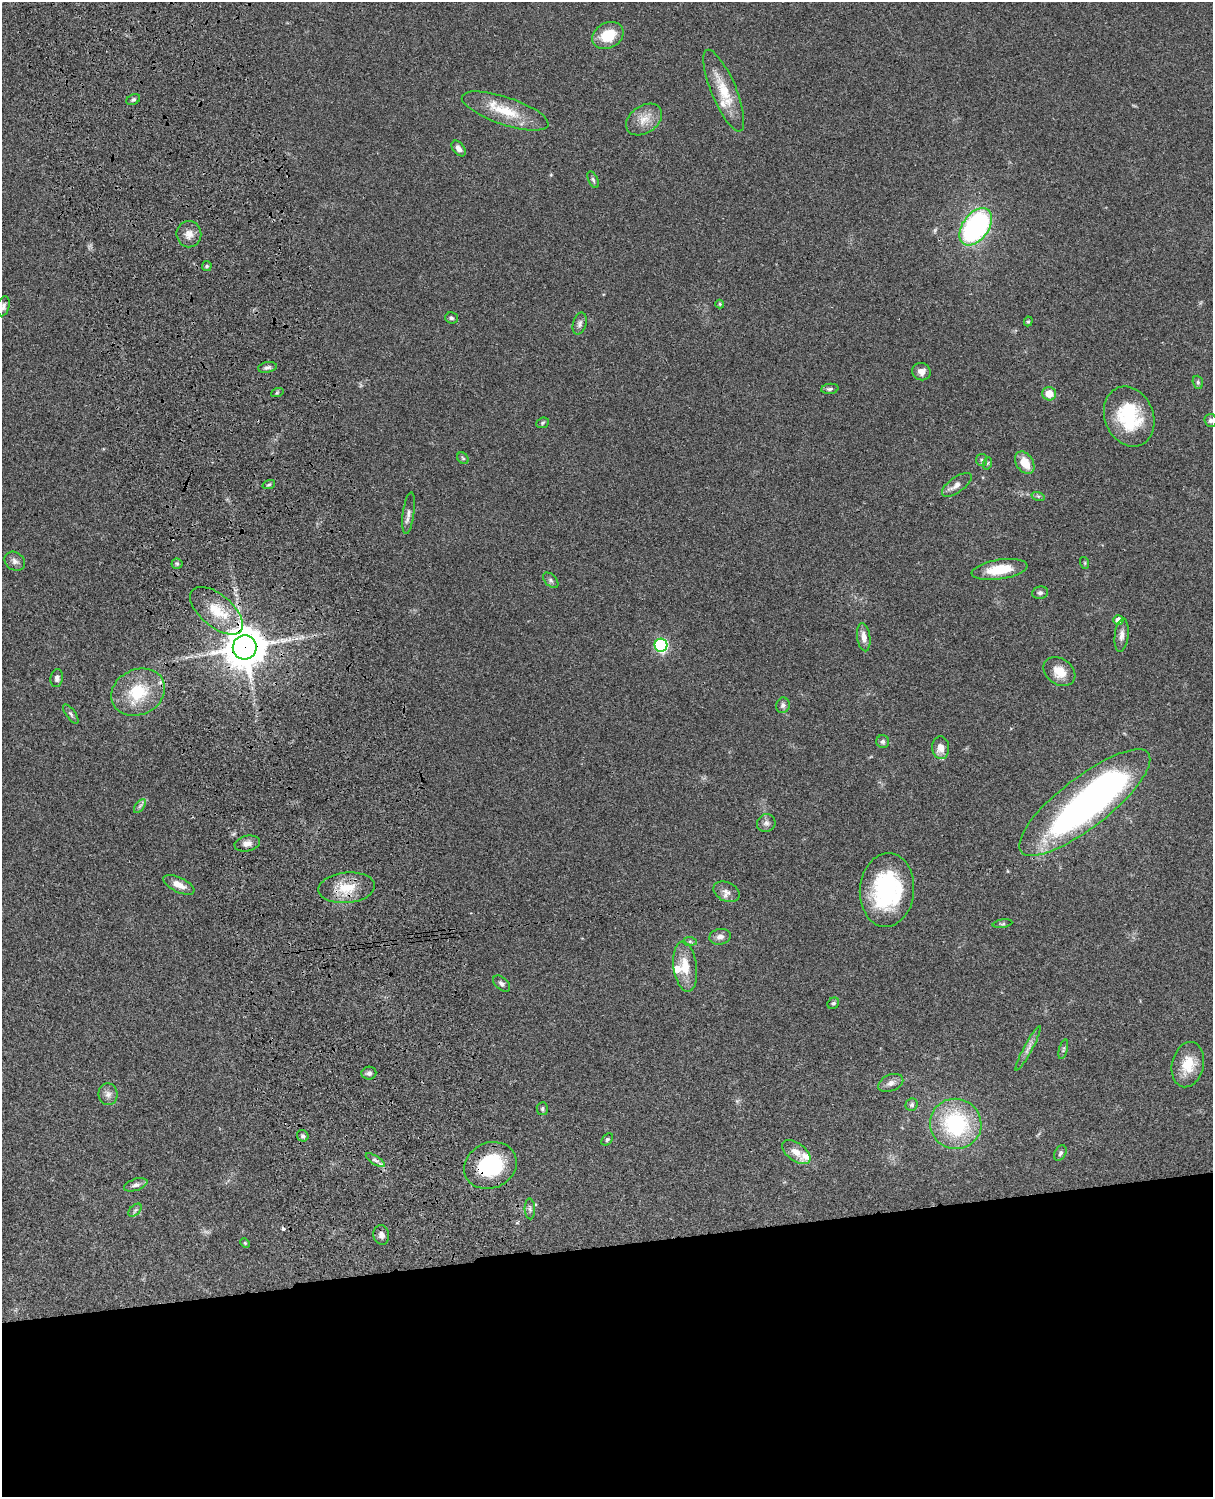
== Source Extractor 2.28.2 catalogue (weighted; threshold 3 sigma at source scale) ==
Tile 11 of 4 x 3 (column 3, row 3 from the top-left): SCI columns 2545-3755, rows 278-1772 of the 5086 x 4927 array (HDU 1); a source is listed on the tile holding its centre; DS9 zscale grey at full resolution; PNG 1215 x 1499 px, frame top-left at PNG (2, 2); each listed source drawn as its Kron ellipse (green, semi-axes under 4 px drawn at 4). Shown black and unused: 17% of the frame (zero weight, under 3 of 4 exposures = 6% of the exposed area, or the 3 px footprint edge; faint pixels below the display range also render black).
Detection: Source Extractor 2.28.2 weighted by HDU 2 'WHT'; one run over the whole footprint, this tile lists its part. Background 0.0778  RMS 0.0059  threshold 0.0264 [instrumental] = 3 sigma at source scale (4.5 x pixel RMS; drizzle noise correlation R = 1.50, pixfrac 1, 0.05/0.05 arcsec/px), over >= 5 px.
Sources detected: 90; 1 inside a brighter object's white glare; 1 cosmic-ray / hot-pixel residue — neither listed nor drawn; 3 inside a brighter listed object's ellipse — not listed separately; the other 85 listed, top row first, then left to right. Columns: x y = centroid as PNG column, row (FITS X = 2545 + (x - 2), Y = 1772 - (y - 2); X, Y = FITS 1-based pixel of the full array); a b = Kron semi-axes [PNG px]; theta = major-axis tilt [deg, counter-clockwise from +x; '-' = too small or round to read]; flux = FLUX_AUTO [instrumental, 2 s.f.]
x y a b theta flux
608 35 16 12 29 16
724 91 44 12 -67 17
133 100 7 5 26 1.2
505 111 45 14 -18 19
644 120 20 13 34 8.1
459 148 9 5 -53 2.7
593 180 9 4 -65 1.2
976 227 21 13 54 110
189 234 13 12 - 4.9
207 266 5 4 - 0.85
720 304 4 4 - 0.68
3 306 10 6 75 1.9
451 318 6 5 - 1.1
1028 321 5 4 - 0.76
580 324 11 6 74 2
267 367 9 5 11 1.6
921 372 9 8 - 3.4
1198 382 7 5 -69 1
830 389 9 5 6 1.4
277 393 6 4 20 0.77
1049 394 7 6 - 7.6
1129 416 31 24 -68 36
1210 420 6 6 - 1.5
543 423 6 5 - 0.9
463 458 6 5 - 0.9
982 460 6 5 - 1.1
988 463 6 4 70 0.86
1025 463 12 8 -56 9.7
269 484 6 4 20 0.85
957 485 17 7 36 3.8
1038 496 7 4 -18 0.93
409 513 21 5 82 2.9
15 561 11 9 -34 2.4
1085 563 6 4 -72 0.65
177 564 5 5 - 0.89
1000 569 28 10 8 16
551 580 9 5 -45 1.5
1040 593 8 6 8 1.4
216 611 32 16 -40 17
1118 620 5 5 - 3.5
1122 635 17 7 83 3.3
864 637 14 6 -82 4.2
661 645 6 6 - 87
245 647 12 12 - 1700
1059 672 17 13 -36 9
57 678 9 6 82 2.2
138 692 28 22 26 24
783 705 8 7 - 1.7
71 714 11 4 -54 1.4
883 742 6 6 - 1.4
941 748 11 8 -85 5.5
1085 803 81 25 38 260
140 806 8 4 53 1.3
766 823 9 8 - 2.3
247 843 13 7 11 3.3
179 885 17 7 -25 5.7
347 888 28 15 5 15
887 890 37 27 85 68
726 892 14 9 -24 3.8
1002 924 10 3 10 0.79
720 937 11 7 10 3.1
690 941 7 4 -1 1.1
685 967 25 11 -83 11
502 984 10 6 -41 1.8
833 1003 6 5 - 1.1
1028 1048 25 4 62 3.2
1063 1049 10 3 76 1.2
1188 1065 23 16 77 14
369 1073 7 6 - 1.9
891 1083 13 8 23 3.2
108 1094 11 9 -82 3.1
912 1105 6 6 - 1.5
542 1109 6 5 - 1.1
956 1124 26 25 - 54
303 1136 6 5 - 1.2
607 1139 7 5 49 0.95
796 1152 16 9 -36 6.1
1060 1153 8 5 61 1.4
375 1160 11 4 -32 1.9
490 1165 27 22 23 38
136 1185 12 6 18 2.2
530 1209 10 5 -87 1.5
135 1210 8 4 46 1.3
381 1235 10 8 -79 2.7
245 1243 5 4 - 0.63
Overlapping masked pixels (flux is a lower limit): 4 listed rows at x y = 976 227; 245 647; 1085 803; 490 1165
Isophote crosses this tile's border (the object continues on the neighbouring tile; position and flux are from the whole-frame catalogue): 2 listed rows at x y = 3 306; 1085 803